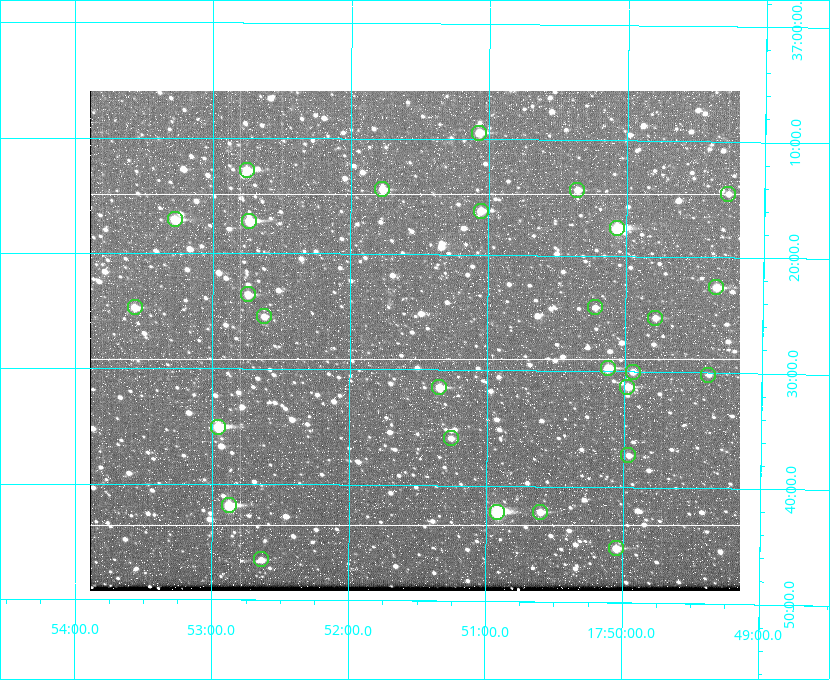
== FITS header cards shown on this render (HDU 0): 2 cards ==
NAXIS1  =                  650
NAXIS2  =                  500

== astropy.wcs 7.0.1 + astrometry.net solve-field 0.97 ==
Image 650 x 500 px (HDU 0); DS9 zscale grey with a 90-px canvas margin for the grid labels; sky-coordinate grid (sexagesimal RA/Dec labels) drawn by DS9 from the SOLVED WCS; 28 Tycho-2 reference stars matched to detected sources circled (green)
Header WCS: none
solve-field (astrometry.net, Tycho-2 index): SOLVED blind (the file carries no WCS)
Solved WCS: RA---TAN-SIP/DEC--TAN-SIP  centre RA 17:51:32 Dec +37:27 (267.88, +37.46 deg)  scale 5.2 arcsec/px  FOV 56.3' x 43.3'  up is +180 deg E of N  parity flipped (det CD > 0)
(file carries no celestial WCS; the grid is the blind solution)
Tycho-2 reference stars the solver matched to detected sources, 28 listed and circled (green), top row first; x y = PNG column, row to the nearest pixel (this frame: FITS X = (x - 90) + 1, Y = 500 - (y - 91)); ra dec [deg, ICRS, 3 dp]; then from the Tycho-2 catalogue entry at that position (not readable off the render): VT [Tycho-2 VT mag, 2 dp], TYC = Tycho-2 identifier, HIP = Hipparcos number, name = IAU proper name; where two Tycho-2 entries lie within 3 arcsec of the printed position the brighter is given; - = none
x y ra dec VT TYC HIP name
479 133 267.768 +37.157 9.98 2620-745-1 - -
247 170 268.189 +37.213 9.71 2620-542-1 - -
382 189 267.943 +37.240 10.39 2620-505-1 - -
577 190 267.589 +37.238 11.09 2619-212-1 - -
728 194 267.316 +37.242 12.03 2619-611-1 - -
481 211 267.764 +37.270 10.17 2620-784-1 - -
175 219 268.319 +37.285 9.88 2620-536-1 - -
249 221 268.183 +37.286 8.98 2620-786-1 87506 -
617 228 267.517 +37.293 8.96 2619-379-1 - -
716 287 267.335 +37.377 10.60 2619-634-1 - -
248 294 268.186 +37.393 10.44 2620-175-1 - -
135 307 268.392 +37.412 10.60 2620-800-1 - -
595 307 267.555 +37.408 11.50 2619-358-1 - -
264 316 268.156 +37.424 11.25 2620-712-1 - -
655 318 267.445 +37.422 11.17 2619-451-1 - -
608 368 267.531 +37.495 10.07 2619-274-1 - -
633 372 267.485 +37.500 11.33 2619-40-1 - -
708 375 267.347 +37.503 12.15 3088-638-1 - -
439 387 267.836 +37.525 9.96 3089-889-1 - -
627 387 267.494 +37.522 10.35 3088-270-1 - -
218 427 268.239 +37.584 8.64 3089-755-1 - -
451 438 267.815 +37.598 11.54 3089-1081-1 - -
628 455 267.491 +37.621 11.40 3088-1284-1 - -
229 505 268.219 +37.697 8.93 3089-671-1 - -
497 512 267.730 +37.705 8.13 3089-1203-1 87349 -
540 512 267.652 +37.703 11.04 3089-693-1 - -
616 548 267.512 +37.755 10.10 3089-2332-1 - -
261 559 268.159 +37.775 11.22 3089-2245-1 - -